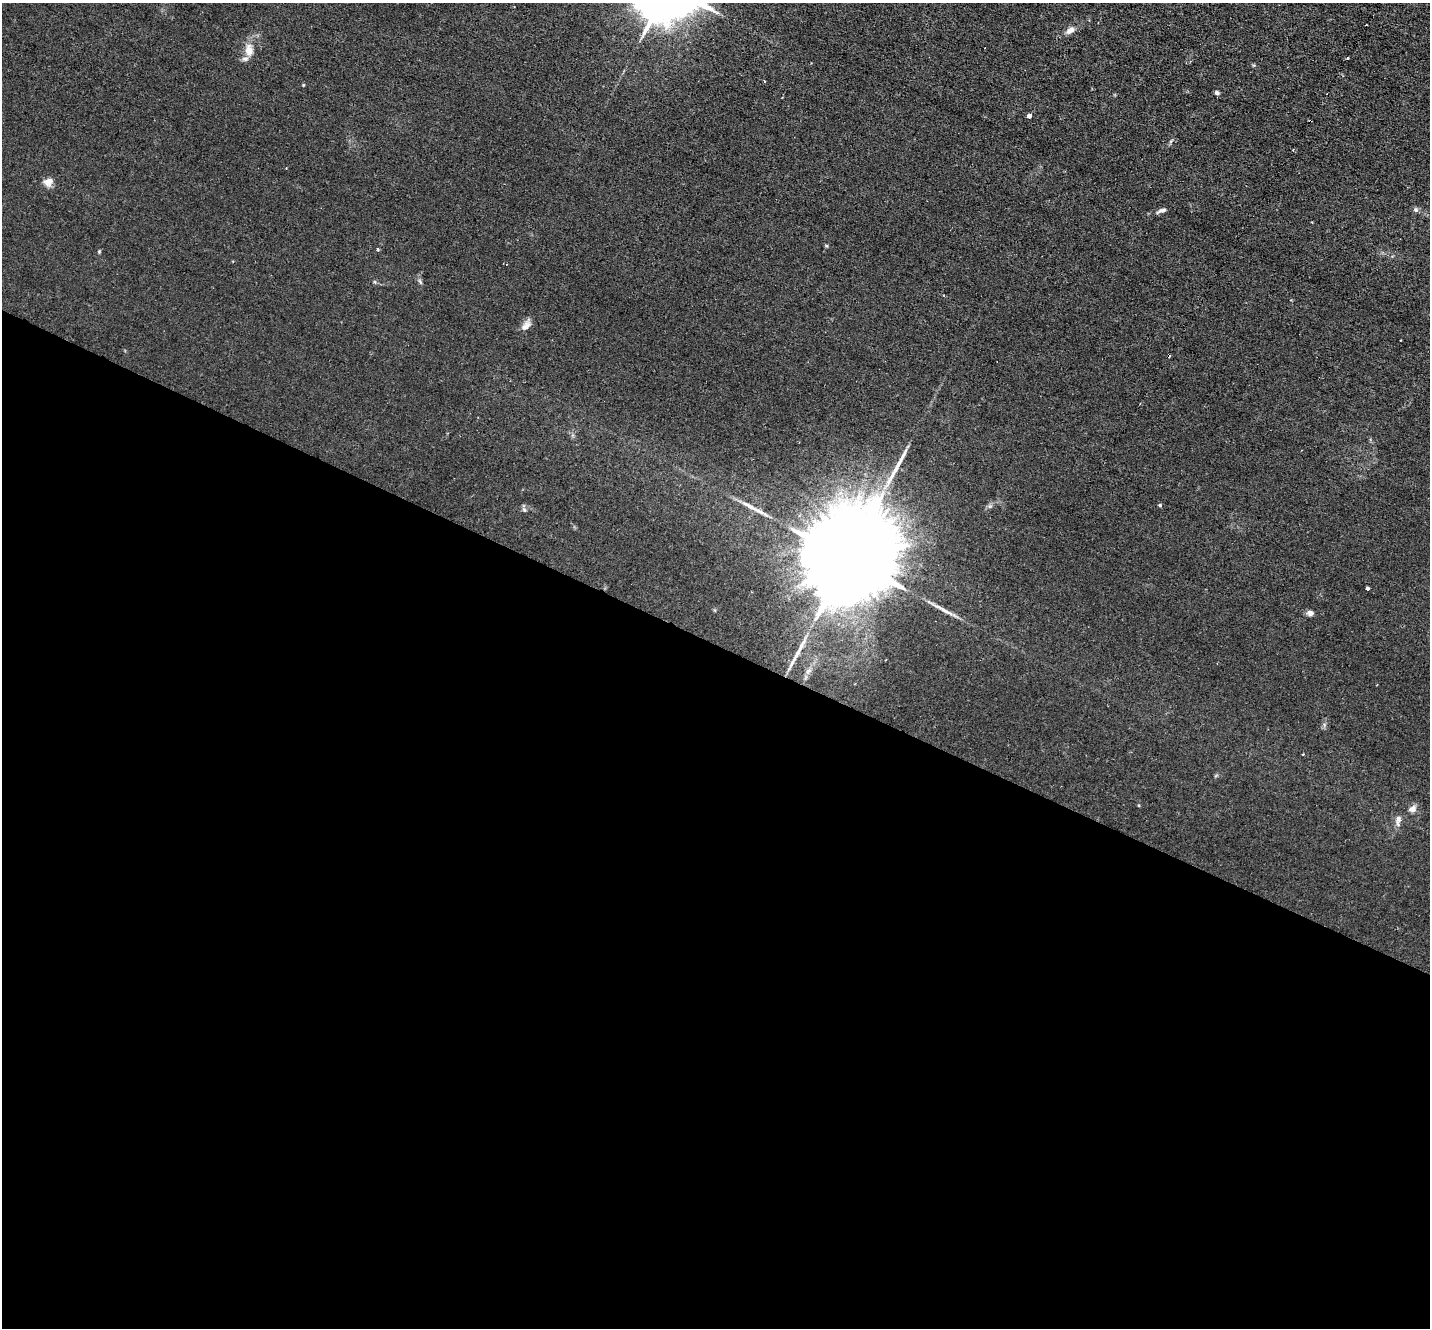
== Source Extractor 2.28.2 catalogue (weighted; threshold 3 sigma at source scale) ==
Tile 14 of 4 x 4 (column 2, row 4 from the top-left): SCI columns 1429-2856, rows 280-1605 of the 5713 x 5726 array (HDU 1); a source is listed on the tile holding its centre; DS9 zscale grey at full resolution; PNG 1432 x 1330 px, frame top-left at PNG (2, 3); no overlay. Shown black and unused: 52% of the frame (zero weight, under 2 of 3 exposures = <1% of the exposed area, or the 3 px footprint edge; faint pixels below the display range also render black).
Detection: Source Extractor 2.28.2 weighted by HDU 2 'WHT'; one run over the whole footprint, this tile lists its part. Background 0.0113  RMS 0.0047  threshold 0.021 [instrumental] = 3 sigma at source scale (4.5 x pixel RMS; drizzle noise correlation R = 1.50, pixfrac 1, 0.05/0.05 arcsec/px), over >= 5 px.
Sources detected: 26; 4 cosmic-ray / hot-pixel residue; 3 long thin detections or spike segments (spike, bleed or trail) — not listed; the other 19 listed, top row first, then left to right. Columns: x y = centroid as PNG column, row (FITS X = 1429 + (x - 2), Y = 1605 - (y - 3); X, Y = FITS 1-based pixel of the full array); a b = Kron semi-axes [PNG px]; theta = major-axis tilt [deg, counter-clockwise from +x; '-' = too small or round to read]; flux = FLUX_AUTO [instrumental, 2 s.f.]
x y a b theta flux
1070 30 12 6 29 2.3
249 50 15 10 -82 4.6
303 85 5 3 - 0.35
1217 93 6 5 - 1
1029 116 4 4 - 5.4
49 181 11 8 20 3.4
1162 210 12 4 15 1.3
1416 210 6 6 - 0.98
378 249 4 3 - 0.54
526 326 14 8 42 2.6
1400 340 3 2 - 0.32
1160 505 4 4 - 0.48
524 510 6 5 - 0.84
847 560 48 19 59 18000
1367 588 4 3 - 2
1310 613 7 6 - 1.7
1303 754 3 2 - 0.35
1412 809 11 8 18 2.1
1398 820 15 6 82 2.1